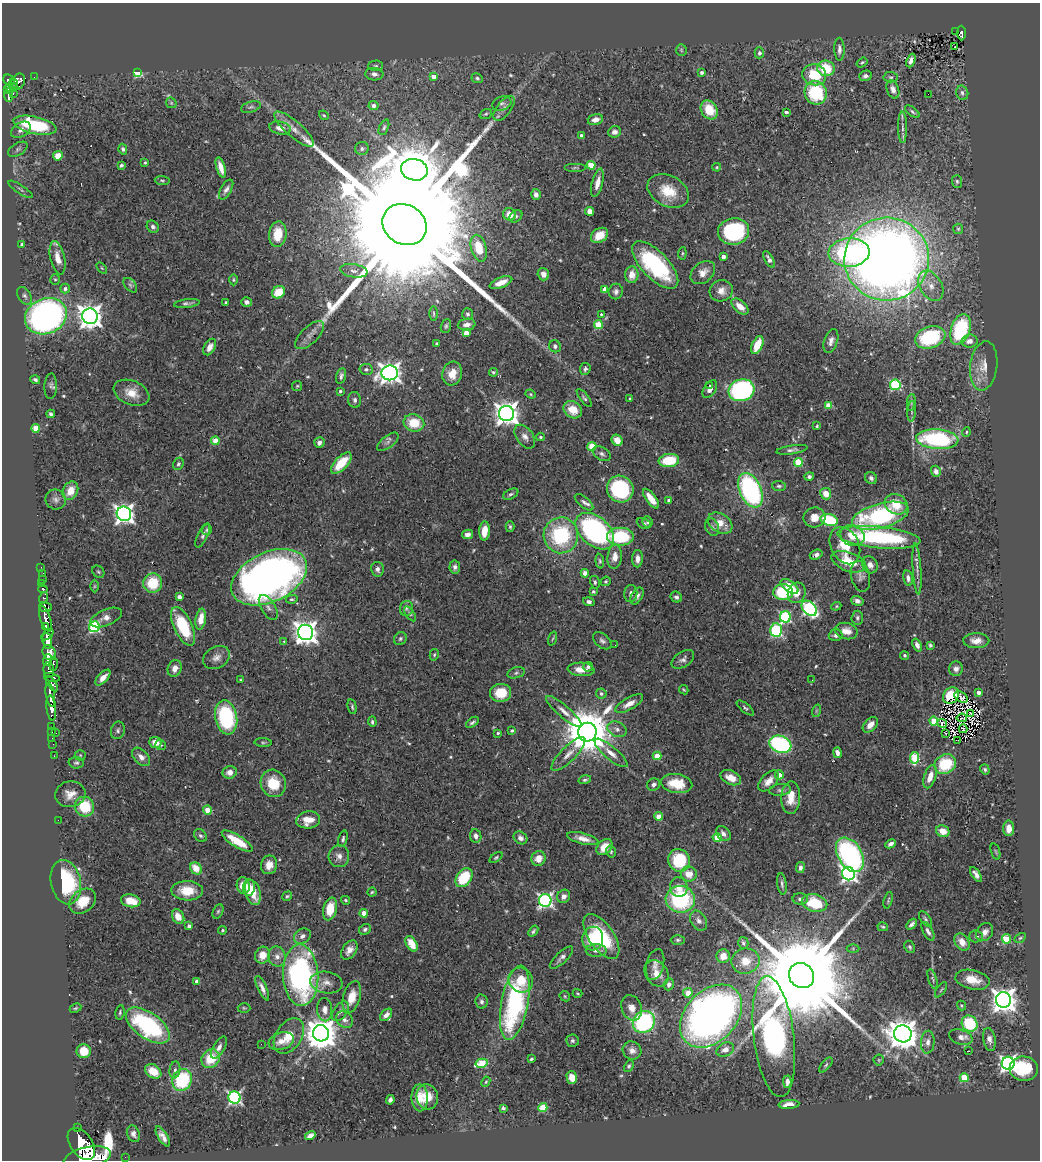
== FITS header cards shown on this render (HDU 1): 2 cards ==
NAXIS1  =                 1038
NAXIS2  =                 1158

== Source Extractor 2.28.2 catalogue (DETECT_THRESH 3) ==
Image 1038 x 1158 px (HDU 1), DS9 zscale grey, 1 PNG px = 1 image px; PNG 1042 x 1162 px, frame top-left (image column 1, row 1158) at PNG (2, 3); each listed source drawn as its Kron ellipse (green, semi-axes under 4 px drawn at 4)
Background 0.677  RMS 0.032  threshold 0.0953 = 3 sigma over >= 5 px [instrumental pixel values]
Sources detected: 568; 2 with non-positive FLUX_AUTO (blend fragments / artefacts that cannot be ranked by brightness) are neither listed nor drawn; of the other 566, the 500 brightest by FLUX_AUTO listed and drawn (66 fainter detections omitted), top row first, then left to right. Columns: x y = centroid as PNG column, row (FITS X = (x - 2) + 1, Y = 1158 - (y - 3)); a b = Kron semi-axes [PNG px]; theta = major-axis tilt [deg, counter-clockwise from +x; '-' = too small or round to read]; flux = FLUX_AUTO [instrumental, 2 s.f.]
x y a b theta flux
956 32 2 2 - 5.9
961 33 7 4 -88 120
955 47 3 2 - 3.4
839 49 11 5 -89 9.5
681 50 6 5 - 3.3
759 53 5 4 - 7.5
911 60 7 4 68 9
862 62 6 4 36 3.2
376 66 7 5 1 4
826 68 9 7 -13 66
702 72 3 3 - 4.9
138 73 4 4 - 130
374 74 9 6 -5 8.4
814 75 12 10 -15 71
434 76 4 4 - 17
865 76 6 5 - 6.6
34 77 2 2 - 4.6
891 77 7 5 -4 4
477 78 6 4 -26 4
9 80 6 5 - 360
18 82 9 6 55 420
13 83 4 3 - 190
12 87 6 3 -1 94
8 89 4 3 - 140
893 89 9 6 -70 12
13 93 3 2 - 11
816 93 12 11 - 150
962 93 7 6 - 7.3
928 94 2 2 - 8
9 95 7 3 -89 160
171 103 6 5 - 2.6
502 103 10 7 18 7.8
373 106 5 4 - 10
251 107 10 5 18 5.6
504 108 15 7 53 12
709 110 10 8 -56 57
786 112 4 3 - 7.7
912 112 8 4 -38 4.7
486 114 6 4 21 3.6
324 115 5 4 - 2.8
595 120 8 5 15 14
35 125 22 8 -13 140
384 127 8 4 67 4.4
902 127 16 4 -89 10
280 128 11 6 -12 15
294 129 25 8 -41 25
21 130 10 7 32 12
614 132 6 5 - 8.1
581 136 4 3 - 11
362 148 7 6 - 5.5
18 149 11 6 31 6.2
123 149 5 4 - 5.1
58 156 5 4 - 32
145 162 3 3 - 2.6
121 165 4 3 - 4.1
591 165 4 4 - 69
221 167 10 4 -72 21
717 167 4 4 - 2.6
575 168 11 3 0 3.5
414 170 13 10 -12 12000
162 180 7 3 -5 3
957 181 6 5 - 3.9
597 183 14 5 76 19
21 189 14 3 -34 4.3
226 190 11 5 60 8.9
668 191 22 15 -27 57
536 194 5 5 - 10
589 211 4 4 - 34
509 214 6 6 - 21
516 216 7 5 41 4.7
404 224 23 19 -32 210000
153 227 6 5 - 5.6
958 229 5 5 - 3.2
733 231 15 13 10 250
278 234 13 8 84 46
599 235 9 7 32 38
22 245 3 3 - 8.3
479 248 14 7 -75 55
849 252 20 14 3 270
682 253 6 4 84 3
723 256 4 3 - 13
57 258 17 7 -77 26
769 259 9 4 -62 8
887 259 42 41 - 3200
655 265 30 13 -46 230
102 268 6 3 -53 2.5
354 271 14 6 -8 11
703 273 14 10 40 22
543 274 6 5 - 15
632 275 8 6 86 25
55 280 5 5 - 3.1
233 280 5 4 - 2.9
501 283 12 5 21 25
130 285 8 5 -49 4.7
931 286 16 11 -59 26
65 289 5 4 - 6.6
605 289 4 4 - 27
616 291 8 7 - 7.5
721 291 12 10 17 18
278 292 7 6 - 50
25 296 9 6 -56 6.6
226 302 3 3 - 3.7
247 302 5 5 - 8.1
187 303 13 4 7 6.9
740 306 10 6 -42 22
434 313 7 3 -89 3.1
467 314 6 5 - 5.7
601 314 4 3 - 2.6
46 316 21 17 22 780
90 316 8 7 - 2100
467 325 9 6 9 13
598 325 4 4 - 73
446 326 7 5 71 3.6
960 329 16 9 71 180
466 333 4 4 - 20
310 335 18 8 44 16
930 337 15 10 19 200
831 341 12 6 72 12
969 341 8 6 7 15
437 344 3 3 - 6.1
757 345 9 5 66 48
555 346 6 5 - 6.6
210 347 9 5 62 15
984 366 25 13 82 35
366 369 6 5 - 5.1
585 369 6 5 - 5.5
493 372 4 4 - 3.3
390 373 8 7 - 1500
452 374 12 9 73 31
341 376 8 5 75 6.4
35 380 5 4 - 5.3
709 385 4 3 - 3.5
895 385 5 5 - 200
51 386 13 6 87 6.4
297 386 5 5 - 2.9
710 389 10 6 57 12
741 390 13 11 19 400
340 391 4 3 - 4
132 393 18 12 -22 31
531 394 5 4 - 2.7
584 398 11 4 -53 4.9
630 399 3 3 - 3.8
355 400 8 6 -80 6.5
911 402 8 3 85 3.5
828 405 4 4 - 35
573 410 10 8 -35 38
912 411 10 4 86 5.5
506 413 7 7 - 2100
51 414 4 3 - 5.5
414 423 10 8 -15 55
817 426 3 3 - 3.1
36 428 4 4 - 52
966 432 4 4 - 2.8
525 437 13 8 -54 13
540 437 4 3 - 3.1
937 439 21 10 -4 270
617 440 6 5 - 22
215 441 4 4 - 42
319 442 5 5 - 8.5
388 442 13 6 37 8.6
592 446 4 4 - 71
792 450 16 4 8 7.8
602 454 10 6 -32 7.3
669 460 10 6 8 78
341 463 13 6 46 59
798 463 4 4 - 88
178 464 6 5 - 4.1
936 471 5 5 - 8.9
809 476 5 4 - 5
871 478 6 5 - 6.5
779 486 7 5 -5 4.2
620 489 14 13 - 220
750 490 18 11 -67 380
70 491 10 7 63 31
511 494 8 5 27 4.9
826 494 6 5 - 30
56 499 10 10 - 10
651 499 12 5 -53 29
669 500 3 3 - 7.1
584 502 11 5 -40 8.4
896 504 12 10 -28 45
124 514 7 7 - 1200
880 516 29 12 15 300
814 517 11 10 - 23
829 520 8 6 -16 140
647 522 6 5 - 5
644 523 7 5 -25 5.1
720 523 13 9 -33 32
510 527 5 4 - 3.5
712 527 9 6 -69 7.1
207 530 5 5 - 3
485 531 9 5 87 33
595 531 22 14 -41 440
468 534 5 4 - 10
203 535 13 5 64 6.3
561 535 18 17 - 190
852 536 12 10 -22 26
620 537 13 9 0 130
879 537 41 10 -6 280
845 546 19 14 -63 48
816 555 6 5 - 7.2
615 557 12 7 84 20
638 559 9 5 87 12
600 561 7 4 -84 3.7
849 562 18 9 -20 58
870 565 9 7 -62 12
41 567 2 2 - 5.2
455 567 6 5 - 7
377 569 7 6 - 7.7
917 569 25 4 -86 12
98 572 7 5 -43 3.9
43 573 3 2 - 3.7
585 573 4 4 - 13
860 576 15 9 -77 12
269 577 40 24 25 1400
908 578 8 4 -79 8.6
42 579 2 2 - 8.1
606 581 5 4 - 3.7
595 582 6 5 - 5.1
153 583 10 9 - 71
42 584 2 2 - 4.9
94 586 6 4 89 2.5
790 586 10 5 -34 42
43 589 5 3 - 55
593 591 4 3 - 3.9
783 592 10 8 -2 130
631 593 9 6 83 8.5
797 593 10 9 - 22
637 596 9 5 60 7.7
179 597 4 4 - 12
676 597 6 5 - 5.8
44 598 6 3 72 95
292 599 6 4 11 3.7
857 601 6 4 -18 7.5
589 602 6 4 -16 6.2
836 606 5 4 - 2.6
45 607 6 5 - 250
268 607 14 7 -59 9.9
406 608 7 6 - 5.9
809 608 9 6 -46 370
410 614 8 4 -54 4.4
106 617 17 8 23 16
785 617 5 5 - 250
857 618 7 6 - 4.9
45 619 13 5 -71 1100
201 619 10 5 81 29
183 626 21 9 -65 110
45 627 4 3 - 330
94 627 5 5 - 250
776 630 7 6 - 200
846 631 11 8 -13 20
305 632 8 7 - 2000
47 635 7 3 40 680
836 635 7 6 - 7.4
400 639 7 6 - 4.6
552 639 7 3 71 2.6
47 641 8 5 -83 1500
284 641 3 3 - 4
602 641 11 6 -41 7.5
976 641 13 7 0 18
615 645 2 2 - 4.2
917 645 7 4 -66 10
930 645 4 3 - 3.9
49 653 8 6 -57 1300
434 655 6 4 75 3
905 655 4 4 - 3.2
216 658 14 10 30 16
683 659 12 7 34 9.2
48 660 6 4 72 340
53 664 7 4 -90 200
588 667 5 5 - 4.5
175 668 8 6 67 15
581 669 13 7 -3 23
956 669 7 7 - 11
49 670 8 5 -80 430
516 673 9 5 15 5.2
52 677 8 3 -12 360
103 678 10 5 47 18
241 680 4 3 - 2.9
812 680 3 2 - 3.3
52 684 9 4 -58 400
684 690 5 2 - 2.6
979 692 4 3 - 11
501 693 10 9 - 50
601 693 5 5 - 5
50 695 12 4 -80 940
951 696 9 7 49 68
961 697 7 5 -32 3
629 704 16 6 29 18
352 707 7 3 -77 3.6
51 708 12 5 -83 1200
745 708 11 4 -38 4.7
564 711 22 6 -41 19
816 711 6 4 72 2.9
971 714 3 2 - 3.7
226 717 17 11 -79 210
962 718 5 2 - 2.9
934 721 4 4 - 60
372 722 5 4 - 4.4
472 722 7 4 37 5.2
942 723 5 3 - 6.8
870 725 9 6 47 16
52 727 2 2 - 6.2
617 729 10 7 -25 11
963 729 4 3 - 2.7
118 730 9 6 76 5.8
512 730 4 3 - 4.2
52 731 4 3 - 20
587 732 9 9 - 12000
56 733 3 2 - 54
498 733 3 3 - 3.3
945 734 3 2 - 2.8
52 738 2 2 - 9.2
958 740 3 2 - 3.1
155 742 6 5 - 21
263 742 9 3 -4 3.1
53 744 2 2 - 6.6
780 744 11 8 -20 310
161 745 5 5 - 3.2
611 753 21 6 -40 20
837 753 5 3 - 12
568 754 22 7 45 22
80 755 5 5 - 3.2
54 756 2 2 - 7.3
657 756 4 4 - 51
141 757 11 7 -46 13
915 758 6 4 86 120
76 763 7 5 -3 4.9
945 764 11 9 30 88
985 769 5 4 - 4.1
230 772 7 6 - 14
779 775 4 4 - 19
930 777 12 6 72 21
731 778 11 7 -24 21
585 780 6 4 15 3.9
769 781 13 7 45 18
273 783 14 12 -68 57
676 783 16 9 -7 59
654 785 7 6 - 7.4
780 790 11 6 5 6.9
70 794 15 12 8 25
791 798 16 9 87 36
85 807 10 9 - 84
207 810 4 4 - 59
659 816 4 4 - 43
58 820 2 2 - 39
308 820 12 8 9 35
1009 828 8 5 -89 18
943 831 7 5 -23 24
723 834 8 6 -47 11
200 836 7 5 -43 5
476 836 7 5 -81 7.7
717 837 5 4 - 66
520 838 7 6 - 9.4
343 839 8 4 74 4.8
583 839 16 5 -15 17
237 841 18 5 -31 63
891 844 6 3 27 8.6
604 847 9 6 46 23
611 852 6 4 -77 3.6
996 852 8 3 -71 2.8
850 855 19 12 -58 440
339 856 11 10 - 14
496 857 7 4 37 3.4
538 858 7 7 - 24
679 860 11 10 - 110
269 865 9 8 - 19
196 868 6 5 - 35
800 868 5 4 - 8.4
689 874 8 7 - 29
849 874 6 6 - 660
976 874 8 4 -55 9.1
464 878 10 7 55 96
66 882 22 15 -78 200
782 884 11 4 -83 5.6
243 885 8 6 -78 33
679 887 10 8 -73 20
249 888 8 6 83 25
187 891 16 9 -2 53
253 892 13 7 -73 39
372 892 4 4 - 2.6
287 896 5 4 - 3
564 896 7 6 - 12
680 899 14 13 - 220
800 899 7 5 -1 7.5
345 900 4 4 - 2.8
545 900 6 6 - 560
888 900 8 3 74 3.3
83 901 15 11 39 49
131 901 10 6 -13 44
814 903 13 8 -13 91
330 909 11 6 77 44
218 911 7 5 63 3.8
364 913 4 4 - 29
178 917 7 6 - 26
925 919 9 4 -54 4.5
699 921 11 7 -60 11
912 924 6 3 49 6.2
189 926 4 3 - 7.1
883 927 5 4 - 3.1
365 929 6 5 - 5.3
222 930 4 4 - 3.9
533 931 6 3 52 4.4
928 931 10 5 -61 7.3
985 932 10 7 55 13
302 936 9 7 36 11
976 936 7 6 - 5.6
601 937 26 12 -55 140
1020 938 6 4 31 3
593 939 12 10 77 73
1006 939 4 4 - 100
678 940 7 4 -1 4
962 942 9 7 -58 19
743 943 6 5 - 4.5
412 944 8 5 -58 40
910 947 6 5 - 4.4
853 948 6 4 0 3.1
349 950 11 7 55 15
596 950 10 6 1 9.5
262 955 8 7 - 30
723 956 7 6 - 22
277 957 10 8 -78 14
561 958 15 5 43 8.9
745 961 14 12 11 38
655 965 16 8 76 15
656 973 14 11 -54 27
301 975 31 17 -88 540
801 975 13 12 - 84000
933 979 10 4 -73 3.6
521 980 13 11 -50 37
972 980 17 9 -12 33
197 982 4 4 - 19
326 982 16 10 -9 18
669 984 6 5 - 8.8
262 988 13 4 -66 11
941 990 8 3 57 2.6
578 993 5 4 - 2.6
688 993 5 4 - 38
565 996 6 4 -46 2.7
352 997 16 8 75 34
1004 1000 7 7 - 2200
482 1002 7 6 - 7.1
515 1003 38 13 79 360
961 1006 5 4 - 2.8
75 1008 6 4 27 2.9
244 1008 6 4 -3 3
632 1008 13 10 -68 20
325 1010 12 7 -87 14
340 1011 11 6 55 9.1
120 1012 7 4 81 3.7
386 1015 7 4 45 10
711 1016 36 25 46 1400
344 1020 9 7 -42 11
644 1022 11 10 - 290
970 1024 8 7 - 130
148 1025 25 13 -35 270
321 1033 8 8 - 4500
903 1034 9 8 - 3600
289 1036 19 13 57 41
774 1037 61 20 -83 830
961 1037 12 7 -17 14
989 1040 12 6 -79 12
281 1041 13 8 19 17
572 1041 6 6 - 4.9
928 1042 11 6 86 11
261 1044 2 2 - 17
219 1048 12 5 59 11
632 1050 9 9 - 14
725 1050 9 6 23 16
84 1051 7 7 - 42
969 1051 3 2 - 27
211 1059 10 8 51 56
531 1059 4 3 - 3.4
879 1060 5 5 - 3
482 1063 6 4 12 84
1008 1063 6 6 - 820
826 1065 9 4 51 4.4
629 1066 6 4 62 3.9
1024 1069 14 12 -5 98
175 1070 8 5 83 6.1
153 1071 9 6 -34 34
572 1077 6 5 - 31
964 1078 4 4 - 70
182 1080 11 9 61 150
486 1082 5 4 - 3.1
787 1082 6 3 -89 11
235 1097 6 6 - 460
427 1097 13 11 -75 34
420 1098 13 8 -89 28
390 1100 5 4 - 6.1
789 1104 10 4 4 17
503 1108 4 3 - 3.9
543 1108 4 4 - 91
77 1128 3 3 - 45
133 1134 8 6 -69 9.3
163 1136 11 4 -59 13
310 1136 5 4 - 12
81 1144 18 10 -55 4500
87 1157 24 10 12 4300
125 1157 2 2 - 5.5
At the frame edge (FLAGS 8, measured only in part): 1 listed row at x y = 87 1157
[66 fainter detections neither listed nor drawn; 2 non-positive-flux detections neither listed nor drawn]